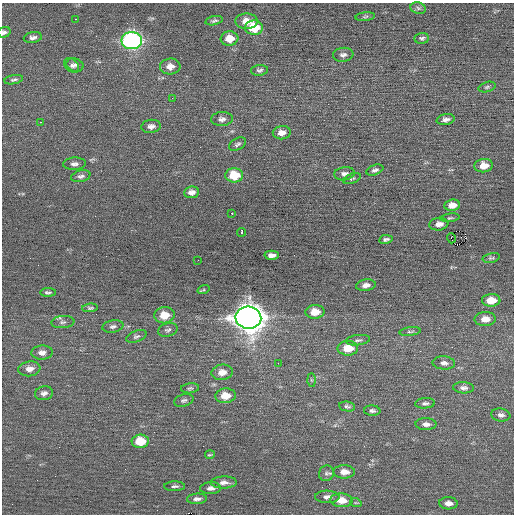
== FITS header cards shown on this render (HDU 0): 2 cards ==
NAXIS1  =                  512 / Axis length
NAXIS2  =                  512 / Axis length

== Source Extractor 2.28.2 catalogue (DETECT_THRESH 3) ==
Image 512 x 512 px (HDU 0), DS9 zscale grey, 1 PNG px = 1 image px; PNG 516 x 516 px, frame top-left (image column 1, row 512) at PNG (2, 3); each listed source drawn as its Kron ellipse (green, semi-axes under 4 px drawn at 4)
Background 0.00958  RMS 0.68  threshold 2.04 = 3 sigma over >= 5 px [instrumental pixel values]
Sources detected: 87; all 87 listed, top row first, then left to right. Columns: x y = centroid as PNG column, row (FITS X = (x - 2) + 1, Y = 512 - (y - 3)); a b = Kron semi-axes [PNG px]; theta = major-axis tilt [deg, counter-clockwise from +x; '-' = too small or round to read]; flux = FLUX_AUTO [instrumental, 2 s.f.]
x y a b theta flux
418 8 8 6 -17 110
365 17 10 4 6 75
75 19 3 2 - 190
214 21 9 4 12 100
247 21 11 7 0 550
254 28 9 7 2 1400
4 32 6 5 - 120
33 38 9 5 9 160
422 38 7 5 5 100
229 39 9 7 6 620
132 41 10 8 -1 14000
343 55 10 7 6 180
72 65 9 6 -44 140
75 65 9 6 -21 150
170 66 10 8 5 360
259 70 8 5 5 110
14 80 9 4 10 100
487 87 8 5 16 93
172 98 2 2 - 26
222 119 11 7 5 200
446 120 9 5 12 200
41 122 3 2 - 250
151 126 9 6 6 200
282 133 9 6 8 340
238 144 9 5 28 120
75 164 11 6 3 170
484 166 9 6 6 550
375 170 9 5 21 140
344 174 10 6 7 200
234 175 9 7 1 1200
81 176 10 5 14 160
352 179 9 4 21 82
191 192 7 5 7 230
452 205 8 5 6 440
231 213 3 2 - 59
450 218 9 4 7 80
439 224 9 6 7 280
241 232 4 3 - 700
451 238 5 3 - 240
386 239 7 4 10 110
272 255 7 4 3 230
491 258 8 4 12 89
198 260 2 2 - 23
366 285 10 5 9 260
204 290 6 4 17 65
48 292 8 4 1 100
491 300 9 6 1 780
90 308 8 4 5 78
315 312 9 7 3 710
164 315 10 8 6 810
248 318 13 11 -3 62000
485 319 10 7 3 480
63 322 11 6 5 140
113 326 10 6 10 140
168 330 10 6 16 130
410 332 11 4 6 100
136 336 11 5 20 120
358 340 12 5 7 140
348 348 10 7 1 870
42 352 10 7 3 240
278 363 2 2 - 120
444 363 11 6 -5 210
29 369 11 7 7 310
222 372 11 7 7 430
311 380 6 4 -89 81
190 388 9 5 6 91
464 388 10 5 -2 180
44 393 9 7 13 180
225 396 10 7 5 670
184 400 10 6 16 120
425 403 10 5 4 130
347 406 8 5 -9 99
372 411 8 5 -2 130
501 415 9 6 -9 170
426 424 10 6 -2 220
140 441 8 6 3 1100
210 455 5 2 - 54
344 472 11 6 -1 360
326 473 8 7 - 130
224 482 13 6 1 250
175 486 10 5 1 130
211 488 10 6 2 190
327 497 12 6 0 210
197 499 10 5 3 180
341 500 11 7 -3 590
356 503 6 3 -18 48
448 503 9 6 -3 290
At the frame edge (FLAGS 8, measured only in part): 1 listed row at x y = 4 32